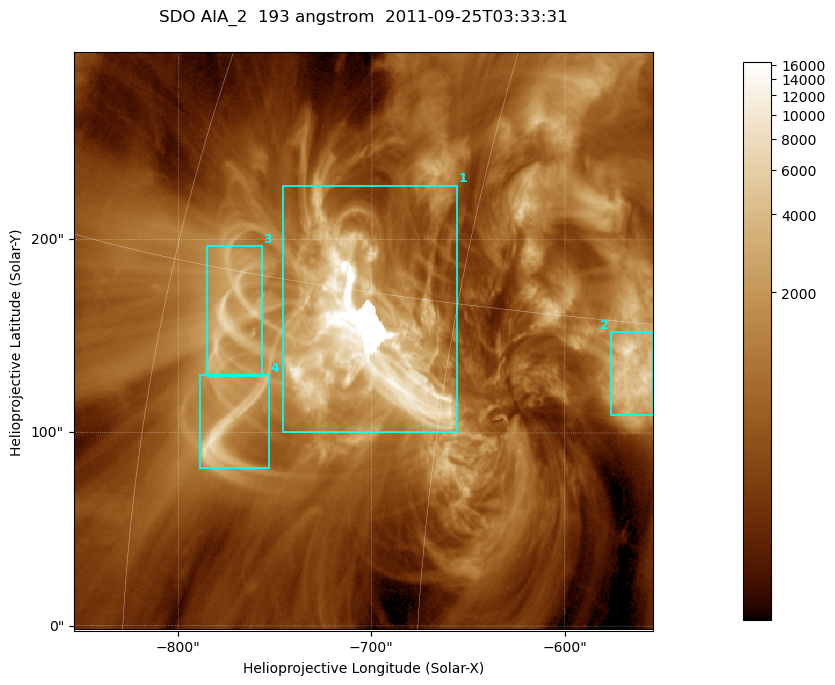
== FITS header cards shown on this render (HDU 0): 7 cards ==
TELESCOP= 'SDO     '           /
INSTRUME= 'AIA_2   '           /
WAVELNTH=                  193 /
WAVEUNIT= 'angstrom'           /
DATE-OBS= '2011-09-25T03:33:31.84' /
CTYPE1  = 'HPLN-TAN'           /
CTYPE2  = 'HPLT-TAN'           /

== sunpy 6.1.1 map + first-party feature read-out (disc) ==
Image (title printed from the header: SDO AIA_2  193 angstrom  2011-09-25T03:33:31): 499 x 499 px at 0.601 arcsec/px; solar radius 957 arcsec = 1592 px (partial field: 3.1% of the solar disc is inside the frame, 100% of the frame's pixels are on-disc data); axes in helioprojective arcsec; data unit not stated in the header (colour bar unlabelled)
Orientation: roll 0.0578 deg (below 1 deg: not rotated)
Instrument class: DISC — disc imager (sunpy class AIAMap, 193 A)
Bright regions (active regions / flare kernels): reference = the on-disc median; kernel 5 px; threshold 5 sigma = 2232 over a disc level ~665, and >= 1.15x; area >= 249 px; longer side >= 6 px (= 3.6 arcsec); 4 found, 4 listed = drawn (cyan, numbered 1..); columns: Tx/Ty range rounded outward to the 2 arcsec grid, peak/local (2 s.f.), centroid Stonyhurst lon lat
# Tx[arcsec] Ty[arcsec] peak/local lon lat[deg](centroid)
1 -746..-656 100..228 25 -49 +13
2 -576..-554 108..152 12 -37 +13
3 -786..-756 128..198 10 -56 +14
4 -790..-752 80..130 12 -55 +10